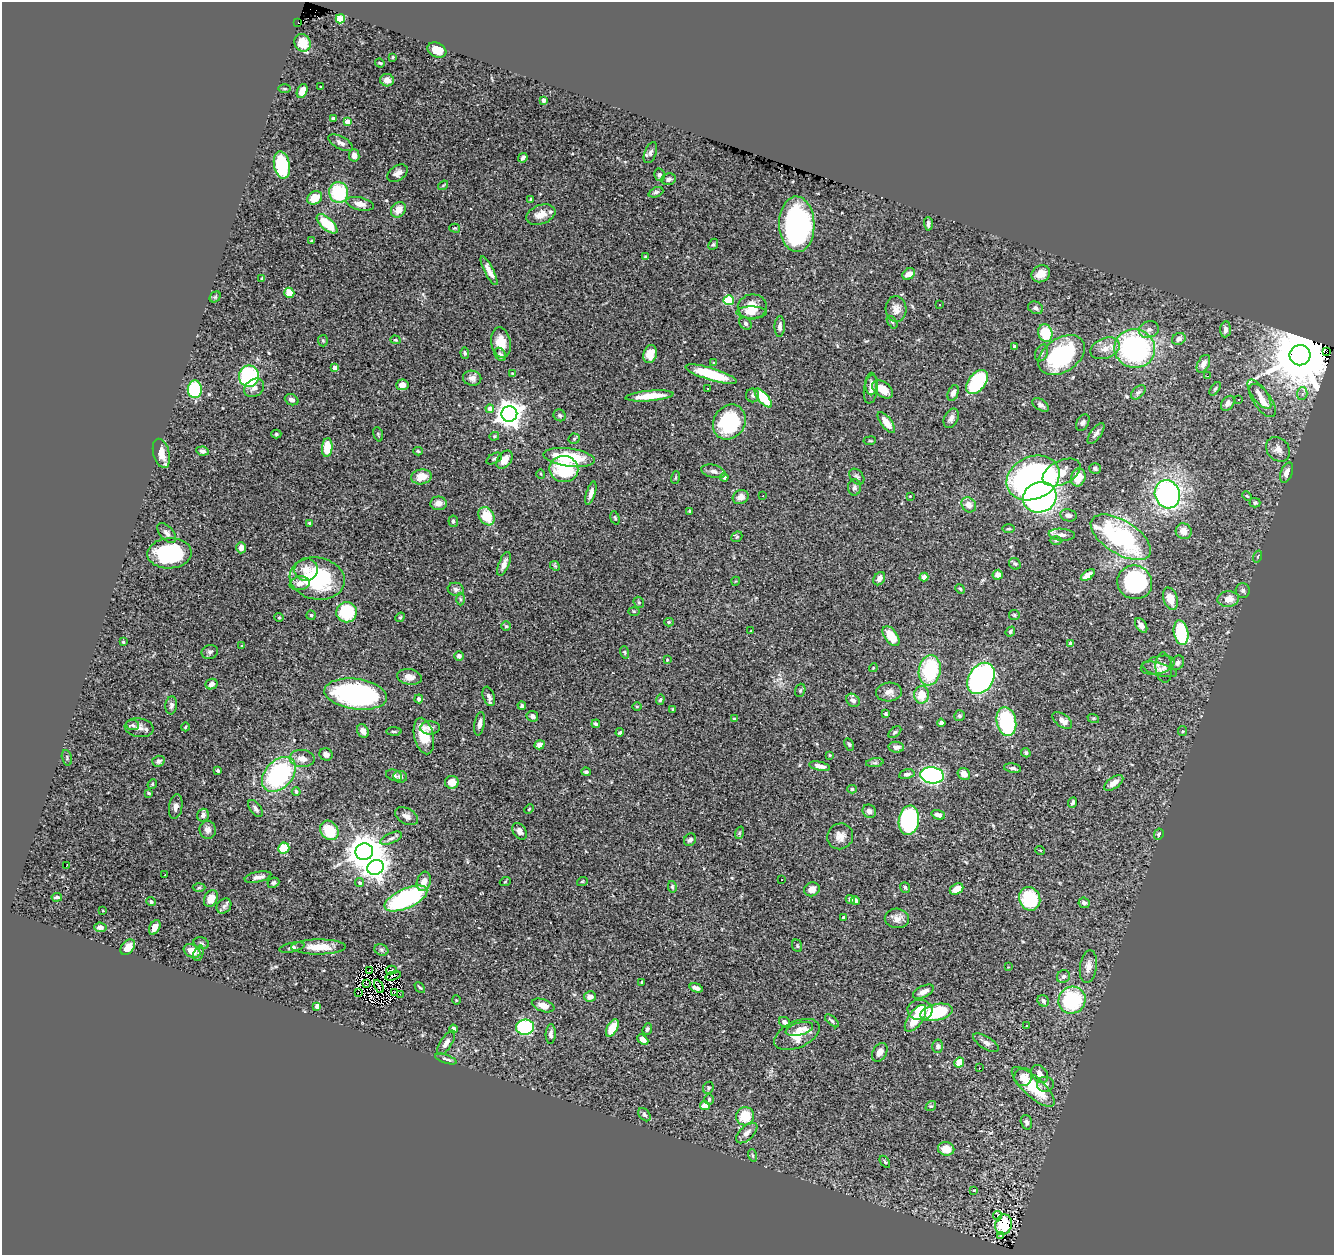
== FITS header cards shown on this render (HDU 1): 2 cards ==
NAXIS1  =                 1332
NAXIS2  =                 1253

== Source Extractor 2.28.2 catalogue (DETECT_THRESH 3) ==
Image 1332 x 1253 px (HDU 1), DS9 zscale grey, 1 PNG px = 1 image px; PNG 1336 x 1257 px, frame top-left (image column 1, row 1253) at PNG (2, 2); each listed source drawn as its Kron ellipse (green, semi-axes under 4 px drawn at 4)
Background 0.858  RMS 0.033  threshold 0.0979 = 3 sigma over >= 5 px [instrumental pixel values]
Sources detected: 383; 2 with non-positive FLUX_AUTO (blend fragments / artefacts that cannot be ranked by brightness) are neither listed nor drawn; the other 381 listed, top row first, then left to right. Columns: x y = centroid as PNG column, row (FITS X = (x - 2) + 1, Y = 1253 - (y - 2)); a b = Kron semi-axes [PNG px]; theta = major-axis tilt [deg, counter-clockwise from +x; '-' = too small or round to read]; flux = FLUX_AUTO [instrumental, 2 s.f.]
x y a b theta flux
340 19 4 4 - 87
298 22 2 2 - 31
303 43 9 8 - 26
437 50 10 7 -22 30
393 57 3 3 - 2.2
380 63 5 3 - 2.5
387 80 7 6 - 13
321 87 3 2 - 2.4
284 89 6 3 0 2.7
302 91 7 5 67 18
544 100 4 4 - 12
333 118 3 3 - 4.4
347 122 4 4 - 26
341 143 14 6 -27 11
650 153 11 6 68 6.8
354 155 6 5 - 9.6
523 158 5 3 - 4.8
282 165 14 8 -79 120
398 173 11 7 35 12
659 175 6 5 - 5.2
669 179 7 6 - 7.8
443 185 5 3 - 2.1
656 192 8 5 23 4.6
339 193 10 9 - 120
315 198 8 6 34 42
531 199 3 3 - 2.1
360 204 14 6 -13 15
398 210 8 7 - 22
541 215 15 9 19 26
327 224 13 6 -42 74
797 224 28 17 -88 450
928 224 7 4 -89 6.1
455 228 5 4 - 2.4
312 241 4 3 - 2.8
713 244 6 4 66 3.6
645 257 4 3 - 2.7
489 271 16 4 -62 14
909 274 7 5 33 20
1041 274 9 8 - 22
262 279 4 3 - 4.6
289 293 5 4 - 42
215 297 6 5 - 2.7
729 300 5 5 - 130
940 304 3 2 - 5.6
752 307 14 12 9 38
1036 308 8 6 -25 6
896 309 13 10 -85 18
752 312 15 6 -1 14
892 322 7 3 -57 3
746 323 7 5 -46 4.7
780 327 10 5 88 8.7
1226 329 8 5 85 10
1149 330 10 8 19 11
1045 333 9 7 -74 86
1179 339 7 6 - 10
395 340 5 4 - 2.5
323 341 6 5 - 3
501 343 15 10 -79 32
1014 346 4 3 - 2.9
1105 348 15 10 22 23
1135 349 20 19 - 410
1327 352 2 2 - 29
465 353 5 4 - 3.9
1041 353 9 6 66 6.4
500 354 7 5 -57 6.7
650 354 9 6 72 29
1062 355 25 17 34 220
1300 355 10 10 - 25000
714 363 4 4 - 2.3
1203 364 10 6 64 14
335 367 4 4 - 13
512 373 4 4 - 1.7
711 374 26 6 -17 100
249 376 11 10 - 190
1207 376 4 3 - 2.1
472 378 9 7 -8 12
977 382 14 8 51 180
871 384 11 6 89 8.6
402 385 6 5 - 14
254 388 11 8 38 11
195 389 9 7 88 150
707 389 3 3 - 4.4
871 389 14 7 81 13
883 389 12 7 -38 33
1215 389 8 4 55 3.5
1138 392 9 5 43 5.6
953 393 8 5 68 11
1302 393 6 5 - 6.5
1259 394 17 7 -54 17
753 395 7 6 - 4.9
650 396 24 5 5 48
763 398 12 5 -49 79
1239 399 3 2 - 2.9
292 400 7 5 -22 7.9
1263 401 19 8 -54 26
1228 403 8 6 52 9.7
1041 405 9 5 -34 7.6
490 409 4 4 - 14
509 414 8 7 - 2500
559 415 6 5 - 4.2
951 418 10 7 63 10
729 422 18 15 56 180
886 422 12 5 -52 27
1083 423 9 6 61 6.3
1096 433 12 5 54 8.6
276 434 5 4 - 2.9
378 434 7 4 -72 3.2
494 436 5 4 - 2.7
574 439 5 5 - 3.3
870 441 6 3 7 2.3
327 447 9 5 85 49
1278 449 13 10 -47 16
202 451 6 4 -9 6.1
418 451 5 3 - 3.1
161 453 15 8 -75 25
569 457 26 9 -7 110
494 459 8 5 28 4.3
504 460 10 7 52 27
1095 468 6 5 - 4.3
564 469 14 13 - 120
713 471 12 6 -13 9.4
1061 472 20 12 26 47
1287 473 10 6 71 12
541 474 5 3 - 2.1
421 477 10 7 10 26
676 477 6 3 71 2.2
724 477 4 4 - 5.5
857 477 9 6 -50 5.3
1078 477 9 7 74 33
1033 478 27 21 25 920
854 487 8 6 87 6.2
591 493 12 4 74 11
1167 494 14 12 -67 600
763 496 2 2 - 1.5
910 496 3 3 - 1.4
1247 496 5 3 - 2.2
741 497 8 7 - 13
1040 497 17 15 23 780
439 503 8 7 - 15
1255 503 5 4 - 3.9
969 505 8 6 -50 18
690 511 4 3 - 3.1
1068 515 8 6 -11 7.6
487 516 9 7 -58 65
615 518 7 4 -73 3.5
453 521 6 5 - 4.5
310 523 4 3 - 4.1
1008 529 6 3 1 2.5
1184 531 8 7 - 18
167 533 12 6 -49 8.2
1062 535 13 6 -4 11
737 537 6 5 - 3.1
1121 537 34 16 -32 350
1056 540 6 4 -1 2.9
241 548 5 4 - 14
169 553 22 15 3 190
1258 556 6 3 71 2.7
504 564 12 5 68 12
1015 564 6 5 - 4.1
555 566 5 4 - 2.7
306 570 12 11 - 22
998 575 5 5 - 14
1088 575 8 4 34 21
924 577 4 4 - 12
317 579 28 21 -11 200
879 579 7 5 57 15
736 581 4 3 - 1.5
1135 582 17 16 - 250
300 583 10 7 11 15
456 589 8 6 -10 7
960 589 5 4 - 2.5
1243 590 7 7 - 5.7
460 599 6 4 -88 3.8
1170 599 11 7 -70 26
1228 599 11 7 5 23
639 602 6 5 - 2.8
634 611 5 3 - 2.2
347 612 10 10 - 98
311 615 5 4 - 3.2
1014 615 5 5 - 3.2
279 617 4 4 - 2.4
400 617 5 4 - 2.2
669 622 5 4 - 2.7
1141 625 8 5 -57 12
506 626 5 4 - 2.5
751 631 3 2 - 2
1010 632 5 4 - 4
1181 633 12 7 -79 130
891 636 11 6 -53 43
123 642 3 3 - 2.6
1070 644 3 3 - 8.8
242 646 3 3 - 1.7
210 652 8 7 - 6
624 652 6 4 -73 2.7
459 656 5 4 - 5.5
667 660 3 3 - 1.7
1177 663 8 6 55 7.9
1158 665 17 8 15 16
873 668 4 3 - 1.9
1164 668 15 8 -86 12
1159 669 18 6 -15 14
930 670 15 11 80 150
409 677 12 8 -10 17
981 678 17 12 56 480
211 684 6 5 - 9.5
800 690 7 5 70 2.9
889 692 13 9 3 13
356 694 31 15 -8 390
922 695 8 7 - 39
489 696 10 5 -70 9.7
419 699 4 4 - 5.2
660 700 5 4 - 3
853 700 7 6 - 9.2
171 705 9 6 84 7
522 706 4 4 - 4.7
637 706 5 3 - 2.1
673 709 3 2 - 1.7
886 714 3 3 - 3.1
532 716 6 5 - 8.4
959 716 5 5 - 4.3
1093 718 6 4 -17 3.1
734 719 4 3 - 2.4
1062 720 11 6 -36 15
1006 722 14 9 -80 200
941 723 4 4 - 6.3
480 724 12 5 80 10
596 724 4 3 - 4.5
133 725 6 5 - 6.2
185 727 4 3 - 2.3
139 728 14 9 -9 16
430 728 10 6 1 9.1
363 731 7 5 -59 15
1183 731 5 4 - 2.5
394 732 8 3 -1 3.4
620 732 4 3 - 3.6
895 732 7 4 40 4.4
424 736 18 9 -77 47
849 744 6 4 -63 3
540 745 5 4 - 9.4
896 747 8 5 -6 10
1026 753 5 4 - 3.4
326 754 7 6 - 12
830 755 3 2 - 1.9
67 758 8 5 -76 3.6
302 758 12 8 -4 18
158 761 6 5 - 6.7
875 763 9 4 8 4.8
820 766 10 4 -11 11
1012 768 8 4 -9 6.7
218 771 3 3 - 4.7
586 772 4 3 - 4.1
279 774 20 13 48 300
907 774 8 5 12 7.6
964 774 7 5 -41 13
394 775 8 5 -19 5.2
932 775 12 8 -8 490
400 777 7 6 - 8.7
452 782 7 6 - 25
1114 783 11 5 35 19
152 784 5 4 - 2.6
852 789 5 4 - 3.8
296 791 4 4 - 5.5
149 793 4 3 - 2.3
1073 802 5 3 - 4.5
176 807 12 6 80 10
255 808 10 5 -54 8.3
529 809 5 3 - 2
869 811 7 6 - 8.3
203 815 6 5 - 8.7
938 815 7 4 -16 8.6
406 816 12 7 -29 12
909 820 15 10 81 310
208 830 9 8 - 10
329 830 10 8 -53 76
519 831 9 6 -56 8.9
739 833 6 4 71 2.9
1159 834 6 4 63 4.4
840 836 13 12 - 19
391 838 12 5 23 7.4
690 840 7 5 49 7.2
284 848 6 5 - 72
1040 850 5 3 - 2
364 852 9 8 - 5200
66 866 4 2 - 23
376 867 8 7 - 1100
165 875 3 2 - 3.7
258 877 13 5 12 12
782 880 3 2 - 2.1
424 881 10 7 72 20
505 882 5 3 - 2
582 882 5 3 - 2
273 883 6 5 - 4.7
360 883 5 4 - 4.9
672 887 6 4 -79 3.1
905 887 5 4 - 4.4
199 888 6 4 2 3.4
812 889 8 7 - 17
957 889 7 5 30 29
57 897 5 3 - 5.5
406 898 23 9 24 310
211 899 9 6 65 21
850 899 5 4 - 7.9
1030 899 12 10 -68 130
151 901 5 4 - 4.2
855 901 4 4 - 6.2
1084 903 5 5 - 10
224 906 8 6 50 6.4
103 911 3 2 - 1.3
844 917 3 3 - 9.1
897 918 12 10 -2 17
100 927 6 4 -6 9.7
155 927 8 5 61 15
201 943 8 5 -16 4.9
797 946 6 5 - 3.4
128 947 9 6 49 21
292 947 13 4 13 5.5
318 947 27 7 0 38
381 950 7 5 -22 4.6
192 951 9 6 -29 28
199 953 8 5 71 5.3
1088 966 16 8 82 19
1008 967 3 3 - 1.2
391 970 5 2 - 6.1
369 971 3 2 - 0.83
393 976 8 2 18 1.2
1063 976 7 6 - 6.4
642 982 3 3 - 2.6
366 983 3 2 - 1.6
379 986 7 2 -65 5.2
420 987 6 3 -46 3
696 988 7 3 -18 10
358 992 3 2 - 1.1
395 992 3 2 - 1.7
923 992 11 5 26 15
400 994 2 2 - 2.3
590 997 6 5 - 12
456 1000 5 3 - 1.8
1072 1000 14 13 - 180
1043 1001 6 5 - 7.4
543 1005 12 6 -19 14
317 1006 4 4 - 12
920 1010 12 10 -4 27
936 1012 16 8 13 160
915 1018 15 7 55 48
832 1021 8 4 -42 5.2
785 1022 6 4 -34 8.9
1026 1026 3 2 - 3
525 1027 9 7 7 260
612 1028 9 5 62 40
454 1029 4 4 - 15
647 1029 6 4 69 5.5
799 1029 14 6 15 19
551 1034 10 5 88 6.6
797 1034 24 13 24 52
643 1040 6 4 -43 17
446 1043 14 6 58 11
986 1043 14 6 -32 9.6
938 1046 7 5 -88 5.6
880 1052 10 7 60 14
446 1059 11 3 -19 6.4
959 1063 5 4 - 35
979 1068 3 2 - 1.3
1040 1074 10 7 -51 15
1023 1077 9 8 - 15
1046 1084 9 8 - 12
1033 1087 27 10 -42 98
708 1088 6 5 - 3.7
709 1099 5 5 - 4.4
705 1105 5 4 - 19
931 1106 6 4 38 3.2
644 1115 7 5 -50 4.3
745 1116 9 9 - 56
1026 1122 7 5 -74 7.7
747 1133 13 7 43 13
946 1149 8 7 - 35
752 1155 6 4 -71 2.6
885 1162 7 3 -54 2.8
973 1191 3 2 - 3.5
997 1216 5 3 - 19
1003 1225 10 8 76 46
1000 1236 3 2 - 1.6
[2 non-positive-flux detections neither listed nor drawn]